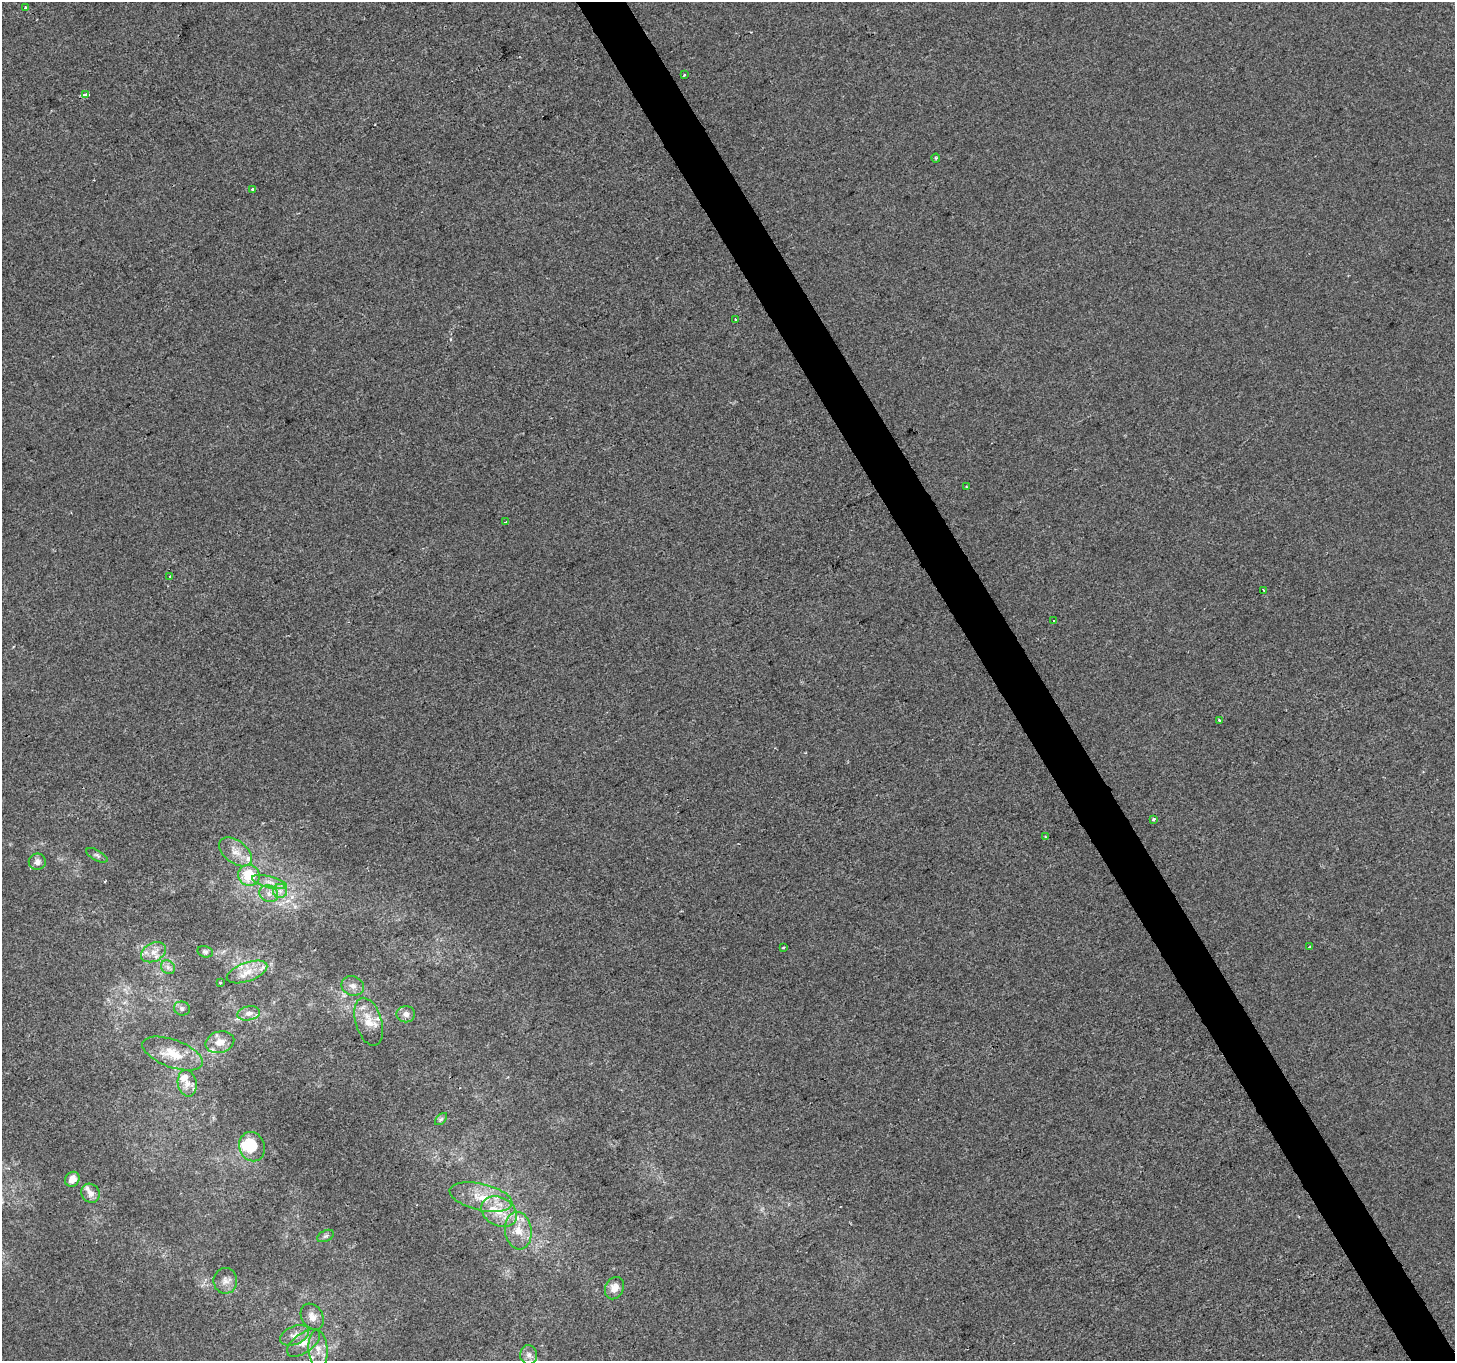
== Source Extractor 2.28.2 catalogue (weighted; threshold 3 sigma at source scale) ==
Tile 6 of 4 x 4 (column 2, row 2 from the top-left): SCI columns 1457-2909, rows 2885-4243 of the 5816 x 5708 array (HDU 1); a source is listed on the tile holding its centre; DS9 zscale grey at full resolution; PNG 1457 x 1363 px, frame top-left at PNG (2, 2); each listed source drawn as its Kron ellipse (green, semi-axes under 4 px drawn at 4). Shown black and unused: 3% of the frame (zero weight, under 2 of 3 exposures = <1% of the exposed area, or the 3 px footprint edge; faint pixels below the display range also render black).
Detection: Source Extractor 2.28.2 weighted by HDU 2 'WHT'; one run over the whole footprint, this tile lists its part. Background 4.91e-04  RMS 0.0045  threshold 0.0201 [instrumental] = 3 sigma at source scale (4.5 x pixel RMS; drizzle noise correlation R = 1.50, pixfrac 1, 0.0396/0.0396 arcsec/px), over >= 5 px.
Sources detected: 59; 1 inside a brighter object's white glare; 1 cosmic-ray / hot-pixel residue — neither listed nor drawn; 6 inside a brighter listed object's ellipse — not listed separately; the other 51 listed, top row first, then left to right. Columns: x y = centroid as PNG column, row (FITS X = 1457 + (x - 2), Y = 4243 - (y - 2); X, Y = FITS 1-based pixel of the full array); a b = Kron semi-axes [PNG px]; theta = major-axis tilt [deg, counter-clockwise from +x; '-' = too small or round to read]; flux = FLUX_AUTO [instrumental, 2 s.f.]
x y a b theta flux
26 7 4 3 - 0.98
684 75 3 3 - 0.6
86 95 4 3 - 5.1
936 158 4 4 - 0.53
253 189 3 3 - 1.2
735 319 3 3 - 1.6
966 487 2 2 - 0.37
506 522 3 3 - 0.47
170 576 3 3 - 0.7
1264 590 3 2 - 0.65
1053 621 3 3 - 0.58
1220 720 3 3 - 1.3
1153 819 3 3 - 1.4
1045 837 3 3 - 0.66
236 852 19 11 -37 5.6
97 855 12 5 -29 1.3
37 862 8 8 - 2.5
249 875 11 10 - 14
269 882 18 5 -14 3.4
280 891 7 7 - 2.2
269 894 10 8 -27 2.8
783 947 3 3 - 0.5
1309 947 4 3 - 0.62
154 952 13 9 26 4.1
205 952 8 5 -14 1
168 967 7 6 - 1.5
247 972 21 9 20 6.6
220 982 3 3 - 1.5
353 986 11 9 -21 2.7
182 1008 8 7 - 1.3
249 1013 11 7 10 2.5
406 1014 9 8 - 2.4
369 1022 25 13 -73 7.8
220 1042 14 10 15 4
173 1054 32 13 -20 9.8
187 1083 13 9 -79 3.8
441 1119 7 4 44 0.92
252 1147 15 13 -69 14
72 1179 8 7 - 3.6
90 1193 10 8 -53 3.2
481 1197 32 13 -13 12
499 1212 19 14 -29 9.9
518 1231 19 13 -83 8.2
326 1236 9 5 26 0.96
225 1281 13 12 - 3.2
614 1288 11 9 64 4.3
312 1317 14 10 -58 3.4
295 1335 15 9 24 3.6
303 1343 19 9 37 4.7
318 1349 19 9 -85 4.7
529 1355 10 8 -87 2.6
Overlapping masked pixels (flux is a lower limit): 1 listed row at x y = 86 95